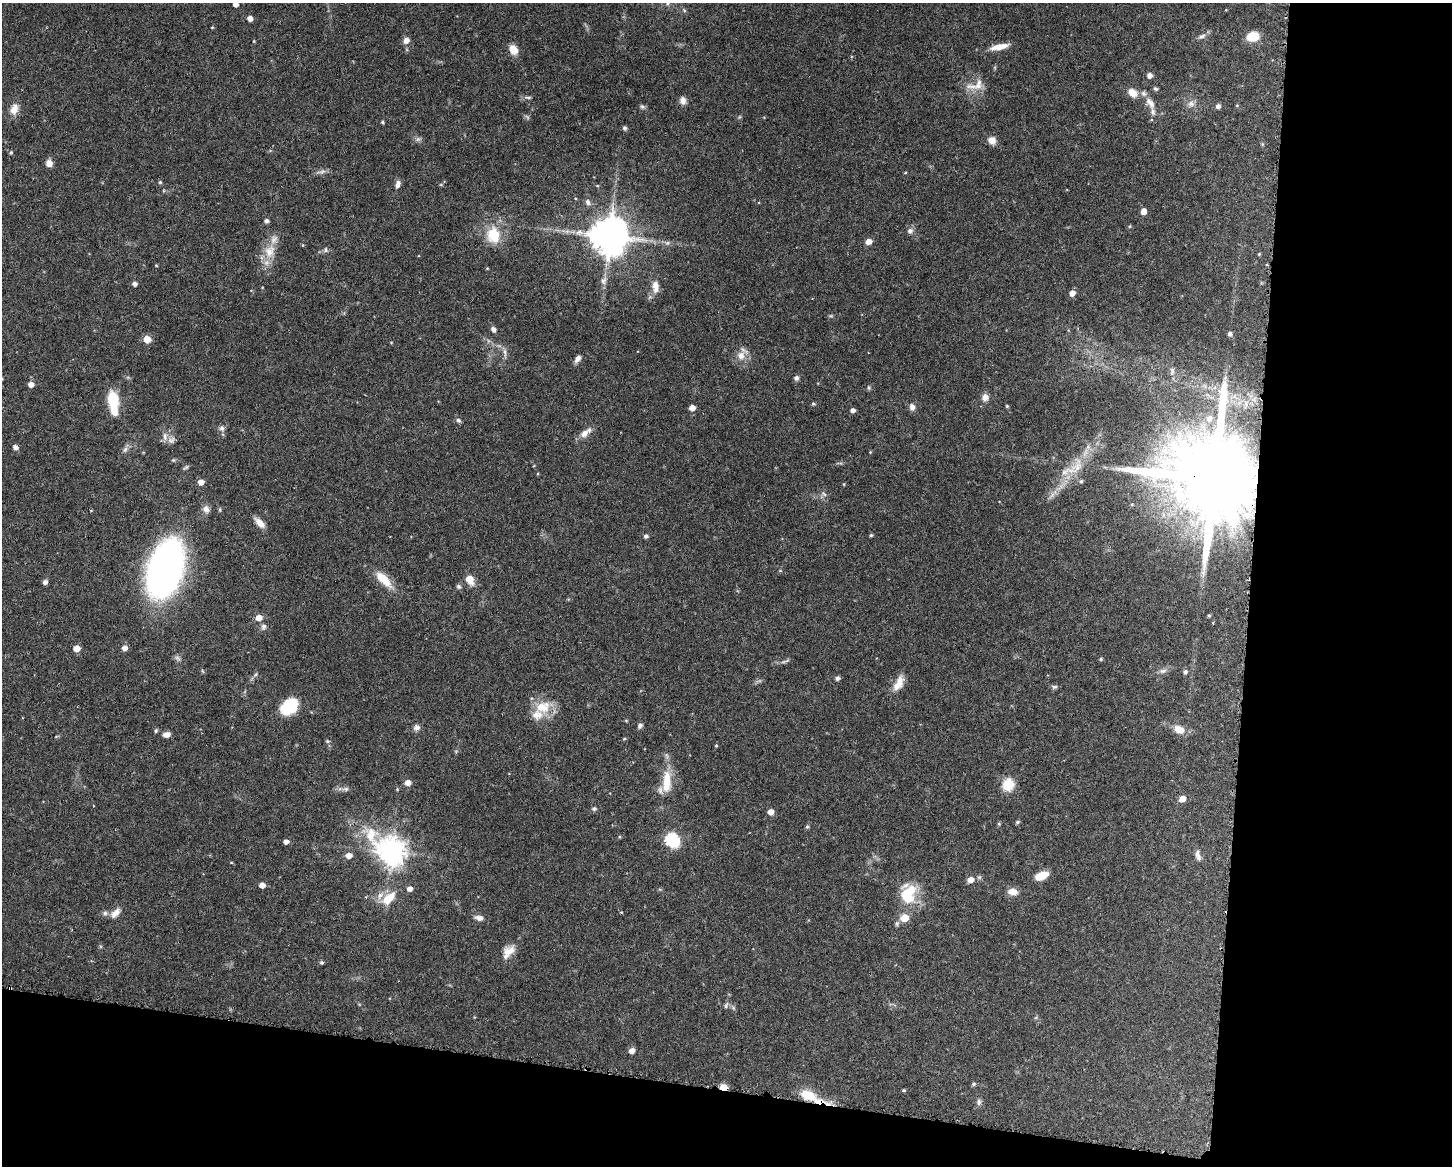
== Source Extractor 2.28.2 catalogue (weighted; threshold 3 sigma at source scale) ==
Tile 12 of 3 x 4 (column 3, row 4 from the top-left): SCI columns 3011-4460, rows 3-1166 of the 4683 x 4661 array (HDU 1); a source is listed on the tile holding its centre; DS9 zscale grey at full resolution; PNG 1454 x 1168 px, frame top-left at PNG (2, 3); no overlay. Shown black and unused: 21% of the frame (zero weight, under 3 of 6 exposures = <1% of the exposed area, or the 3 px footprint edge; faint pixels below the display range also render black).
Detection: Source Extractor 2.28.2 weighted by HDU 2 'WHT'; one run over the whole footprint, this tile lists its part. Background 0.143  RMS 0.0038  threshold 0.0156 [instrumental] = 3 sigma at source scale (4.09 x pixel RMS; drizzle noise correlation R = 1.36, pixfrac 0.8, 0.05/0.05 arcsec/px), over >= 5 px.
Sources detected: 173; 3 too faint to see at this stretch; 1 inside a brighter object's white glare — not listed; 12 inside a brighter listed object's ellipse — not listed separately; the other 157 listed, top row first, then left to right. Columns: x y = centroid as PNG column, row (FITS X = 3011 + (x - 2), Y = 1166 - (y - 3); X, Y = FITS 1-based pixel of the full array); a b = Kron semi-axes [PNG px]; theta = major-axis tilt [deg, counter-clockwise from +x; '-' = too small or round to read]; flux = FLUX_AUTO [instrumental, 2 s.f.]
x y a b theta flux
235 4 4 4 - 2.3
250 18 4 4 - 2.3
212 27 4 3 - 0.31
1202 36 12 6 25 1.4
1253 36 12 9 9 7.3
406 40 9 7 40 1.8
254 41 5 3 - 0.27
999 47 23 7 12 4.3
513 50 11 8 -57 4.3
1149 75 5 5 - 1.8
978 85 19 10 72 3.9
1156 89 7 5 -27 0.7
1133 93 13 10 -33 3.4
528 97 9 4 -1 0.75
683 100 10 8 -80 1.8
1150 103 18 9 -56 3.6
1191 103 10 8 -2 1.9
1237 105 4 4 - 0.35
1218 106 5 4 - 1.4
642 107 7 5 -21 0.74
14 109 16 10 74 3.3
382 122 4 3 - 0.53
624 128 5 4 - 0.86
418 139 7 6 - 0.98
992 140 8 8 - 2.9
1262 144 6 4 -72 0.41
11 153 5 4 - 0.5
49 163 8 7 - 2.2
321 172 14 5 9 1.4
905 173 5 3 - 0.29
160 182 5 4 - 0.53
398 184 10 6 70 1.7
588 202 9 6 -77 1.3
1143 211 5 5 - 3.2
266 221 5 5 - 1.1
1129 226 5 4 - 0.46
910 231 8 7 - 1.4
579 232 12 8 11 2.3
493 235 21 17 -77 11
609 236 11 11 - 1100
868 241 5 5 - 2.9
667 243 7 6 - 0.88
325 250 8 6 71 0.82
270 251 20 14 72 6.7
1259 254 5 4 - 0.37
156 265 4 3 - 0.29
487 268 4 3 - 0.31
603 281 11 9 68 1.9
135 284 5 4 - 1.3
655 287 18 9 -86 3.4
1072 293 5 5 - 2.5
831 316 6 4 -17 0.44
493 329 6 5 - 1.2
1230 334 5 5 - 1.1
147 339 5 5 - 6.3
391 342 4 3 - 0.27
505 352 15 4 -84 1.2
741 355 12 12 - 3.6
578 358 9 5 57 1.6
1172 371 10 6 86 1.1
796 378 6 6 - 1
31 384 5 5 - 2.3
869 388 6 5 - 0.61
985 397 8 7 - 2.4
113 400 20 12 -80 10
813 404 5 4 - 0.54
1007 406 4 4 - 0.42
912 407 9 7 -78 1.6
692 408 5 5 - 2.7
853 410 5 4 - 1.4
1209 418 7 6 - 1.6
458 420 7 5 -43 0.82
222 428 7 7 - 1.1
584 433 14 9 39 2.9
165 437 13 6 -81 1.8
171 440 12 8 27 1.8
15 447 5 4 - 1.6
125 449 9 6 63 1.1
870 452 4 3 - 0.29
173 460 5 5 - 0.48
1077 466 26 16 60 9.1
186 467 9 5 36 0.64
1215 479 37 19 -9 10000
201 482 5 5 - 2.5
844 484 5 3 - 0.29
824 494 7 4 -45 0.72
1052 495 11 5 45 1.6
206 509 10 8 -51 1.8
91 510 4 3 - 0.31
260 523 15 7 -45 2.8
871 535 4 4 - 0.52
646 536 5 4 - 1.1
165 568 41 23 72 200
780 570 5 3 - 0.34
384 579 24 10 -46 7.6
470 579 9 7 -61 5.4
45 582 5 5 - 1.2
459 586 7 5 -44 0.76
1209 615 4 3 - 0.48
259 617 6 5 - 3
264 627 8 7 - 1.2
76 648 5 5 - 3.4
124 648 5 5 - 2
1101 659 5 4 - 0.48
785 661 15 3 21 0.85
1163 671 10 6 17 1.3
1185 672 5 5 - 1
837 678 5 4 - 1.1
900 681 19 9 87 3.4
1054 687 7 5 13 0.75
289 707 19 13 44 13
543 707 24 19 17 8.5
640 726 7 6 - 0.93
416 728 8 7 - 1.4
1179 729 11 9 -28 4.1
156 730 5 4 - 0.63
167 734 9 6 9 1.8
624 739 5 3 - 0.36
328 741 5 5 - 0.53
716 745 4 4 - 0.37
667 780 24 12 89 7.6
408 783 6 5 - 2.6
1008 785 6 6 - 29
345 789 9 6 -6 1.1
1182 799 5 5 - 3.9
594 809 6 5 - 0.77
771 812 5 5 - 2.7
1017 822 5 4 - 0.67
807 827 5 4 - 0.62
672 840 7 6 - 50
286 842 5 4 - 1.6
391 852 12 9 -40 410
1197 853 11 7 89 1.4
349 855 6 5 - 2.7
1041 876 13 7 21 6.4
971 880 6 5 - 3.2
262 885 5 4 - 2.4
409 889 5 5 - 1.9
1013 891 11 7 -8 3.1
908 894 26 18 64 13
388 898 17 9 43 8
621 912 4 3 - 0.31
105 913 7 6 - 1.1
115 913 15 8 48 2.8
479 918 11 6 -10 1.9
897 924 7 6 - 0.75
509 951 17 12 23 4.1
322 962 5 5 - 0.61
726 1005 9 5 66 0.83
1036 1017 6 4 2 0.46
632 1051 7 6 - 1.6
586 1069 4 2 - 0.39
973 1084 5 5 - 0.67
724 1087 9 6 -13 2.7
904 1090 4 3 - 0.46
808 1095 20 12 -17 8.2
979 1102 9 6 83 1.1
Overlapping masked pixels (flux is a lower limit): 4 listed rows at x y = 1215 479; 586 1069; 724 1087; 808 1095
Isophote crosses this tile's border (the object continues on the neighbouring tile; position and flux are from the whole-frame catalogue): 1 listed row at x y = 235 4